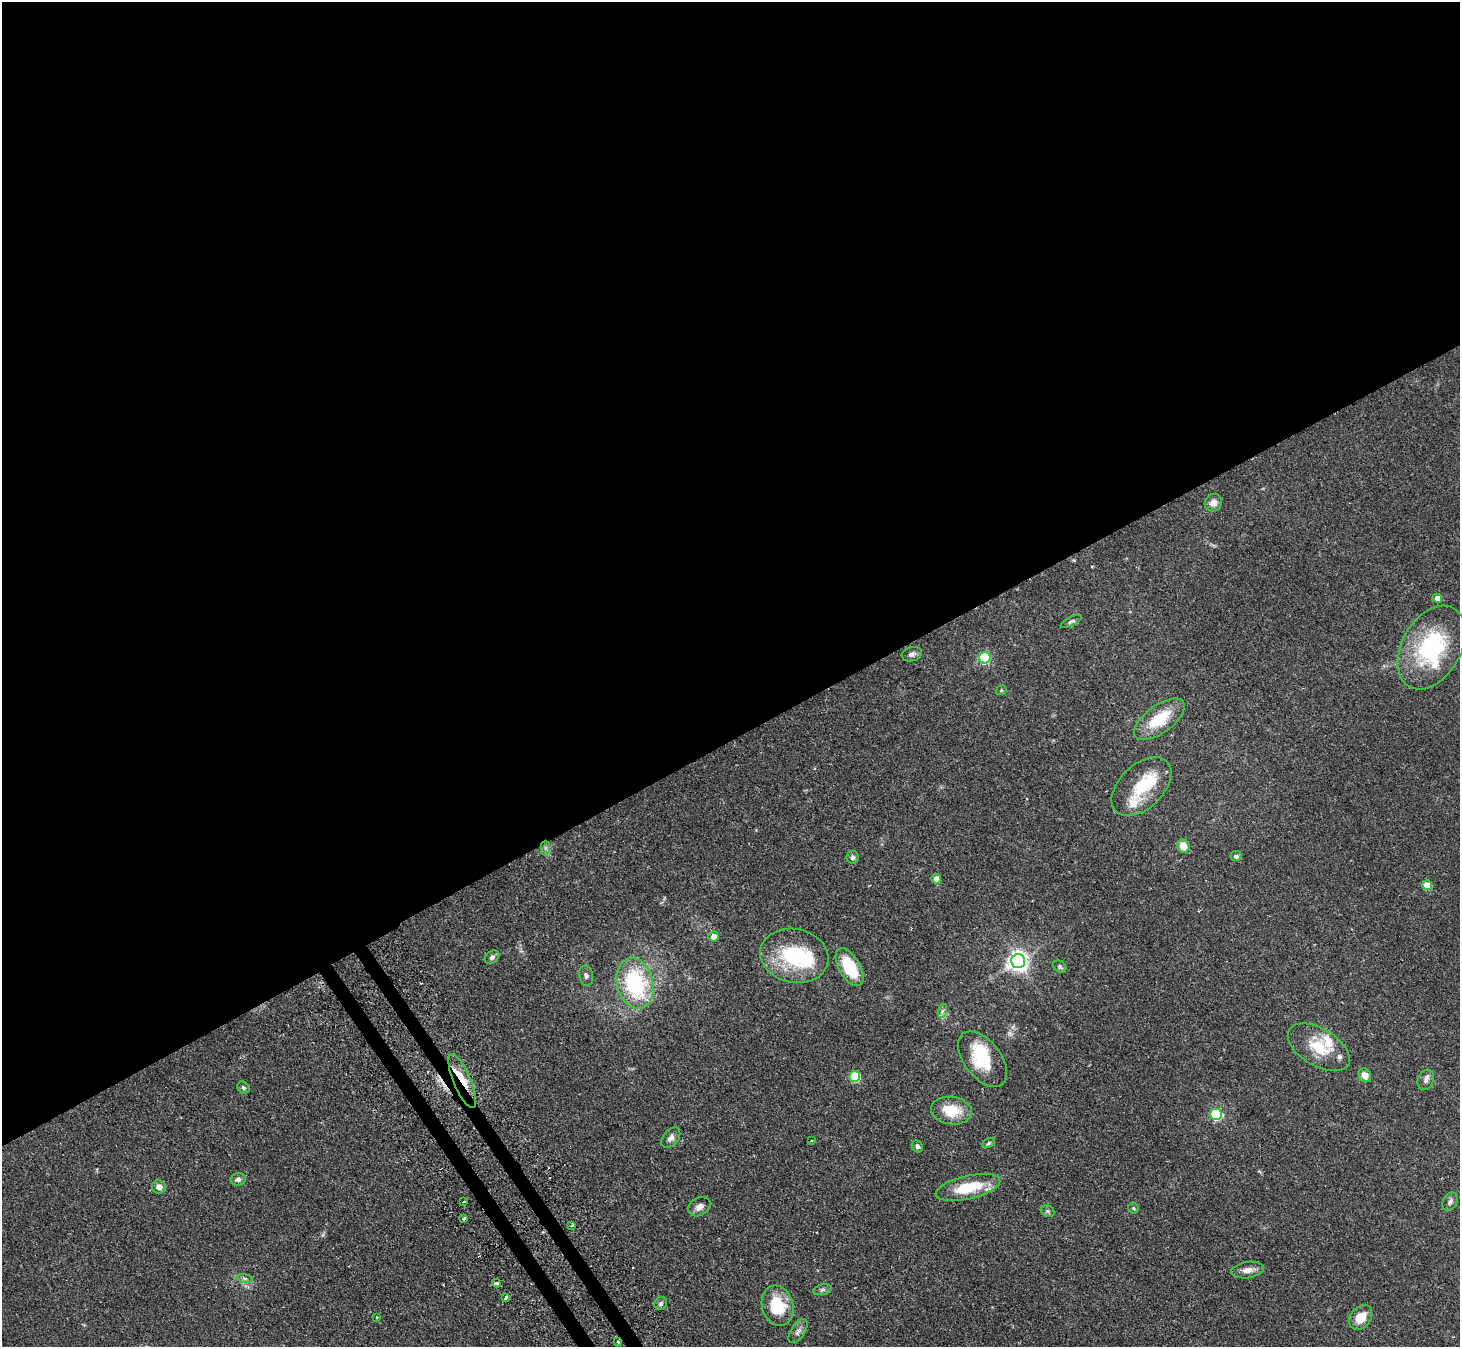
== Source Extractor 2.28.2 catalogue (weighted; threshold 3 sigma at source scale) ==
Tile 2 of 4 x 4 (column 2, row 1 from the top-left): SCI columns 1491-2948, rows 4207-5551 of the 5894 x 5862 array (HDU 1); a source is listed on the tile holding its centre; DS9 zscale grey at full resolution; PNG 1462 x 1349 px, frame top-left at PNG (2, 2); each listed source drawn as its Kron ellipse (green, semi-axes under 4 px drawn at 4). Shown black and unused: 56% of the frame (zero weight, under 2 of 3 exposures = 3% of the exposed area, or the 3 px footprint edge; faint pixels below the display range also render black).
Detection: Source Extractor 2.28.2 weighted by HDU 2 'WHT'; one run over the whole footprint, this tile lists its part. Background 0.0965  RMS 0.0064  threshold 0.0288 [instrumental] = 3 sigma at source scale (4.5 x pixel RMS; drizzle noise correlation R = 1.50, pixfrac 1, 0.05/0.05 arcsec/px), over >= 5 px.
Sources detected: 67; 2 inside a brighter object's white glare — neither listed nor drawn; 7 inside a brighter listed object's ellipse — not listed separately; the other 58 listed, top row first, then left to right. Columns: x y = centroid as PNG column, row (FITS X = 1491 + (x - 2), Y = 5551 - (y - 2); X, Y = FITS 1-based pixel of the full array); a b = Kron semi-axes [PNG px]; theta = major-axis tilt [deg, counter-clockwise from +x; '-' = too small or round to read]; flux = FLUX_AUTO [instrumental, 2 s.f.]
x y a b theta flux
1213 503 9 8 - 4.7
1437 598 4 4 - 6.2
1071 621 11 4 27 1.4
1431 647 45 29 61 63
912 654 10 7 16 2.2
985 658 6 5 - 54
1001 690 6 4 20 0.79
1159 719 30 13 36 21
1141 787 36 22 43 24
1183 846 7 6 - 7.6
545 848 7 4 -90 1.4
1236 856 5 5 - 1.9
853 857 6 6 - 1.6
936 879 5 4 - 8.5
1427 885 5 4 - 14
713 936 5 5 - 5.5
794 956 34 27 -12 46
492 957 8 6 38 1.6
1018 961 7 7 - 350
850 967 21 10 -60 25
1060 967 7 5 -40 1.2
586 976 10 7 -80 1.9
635 983 25 18 -76 61
942 1011 7 4 71 1.4
1319 1047 34 18 -31 21
982 1059 32 18 -52 26
1365 1075 7 6 - 4.9
855 1076 5 5 - 36
1426 1080 10 8 68 2.6
462 1081 29 8 -67 14
243 1088 7 5 -36 1.2
951 1111 20 13 -8 17
1216 1114 6 5 - 49
671 1138 12 7 49 2.9
811 1141 3 2 - 0.54
989 1143 7 4 29 1
917 1146 6 5 - 1.5
238 1179 7 6 - 2.2
159 1187 7 6 - 3.5
968 1187 33 11 13 23
464 1202 3 3 - 2.8
1450 1202 10 6 56 2.3
699 1207 12 9 32 3.8
1133 1208 5 5 - 0.81
1048 1211 7 5 -22 1.3
464 1218 3 3 - 2.1
572 1225 3 3 - 1.6
1248 1270 16 8 8 4.5
245 1278 8 4 -9 1.2
496 1283 4 3 - 5.1
822 1290 9 5 13 1.5
506 1297 4 3 - 3.3
661 1303 7 6 - 1.4
778 1306 21 15 -74 23
377 1317 3 3 - 0.87
1361 1317 14 10 51 9.4
798 1331 14 6 57 2.8
618 1342 3 2 - 0.78
Overlapping masked pixels (flux is a lower limit): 2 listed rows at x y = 462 1081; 496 1283